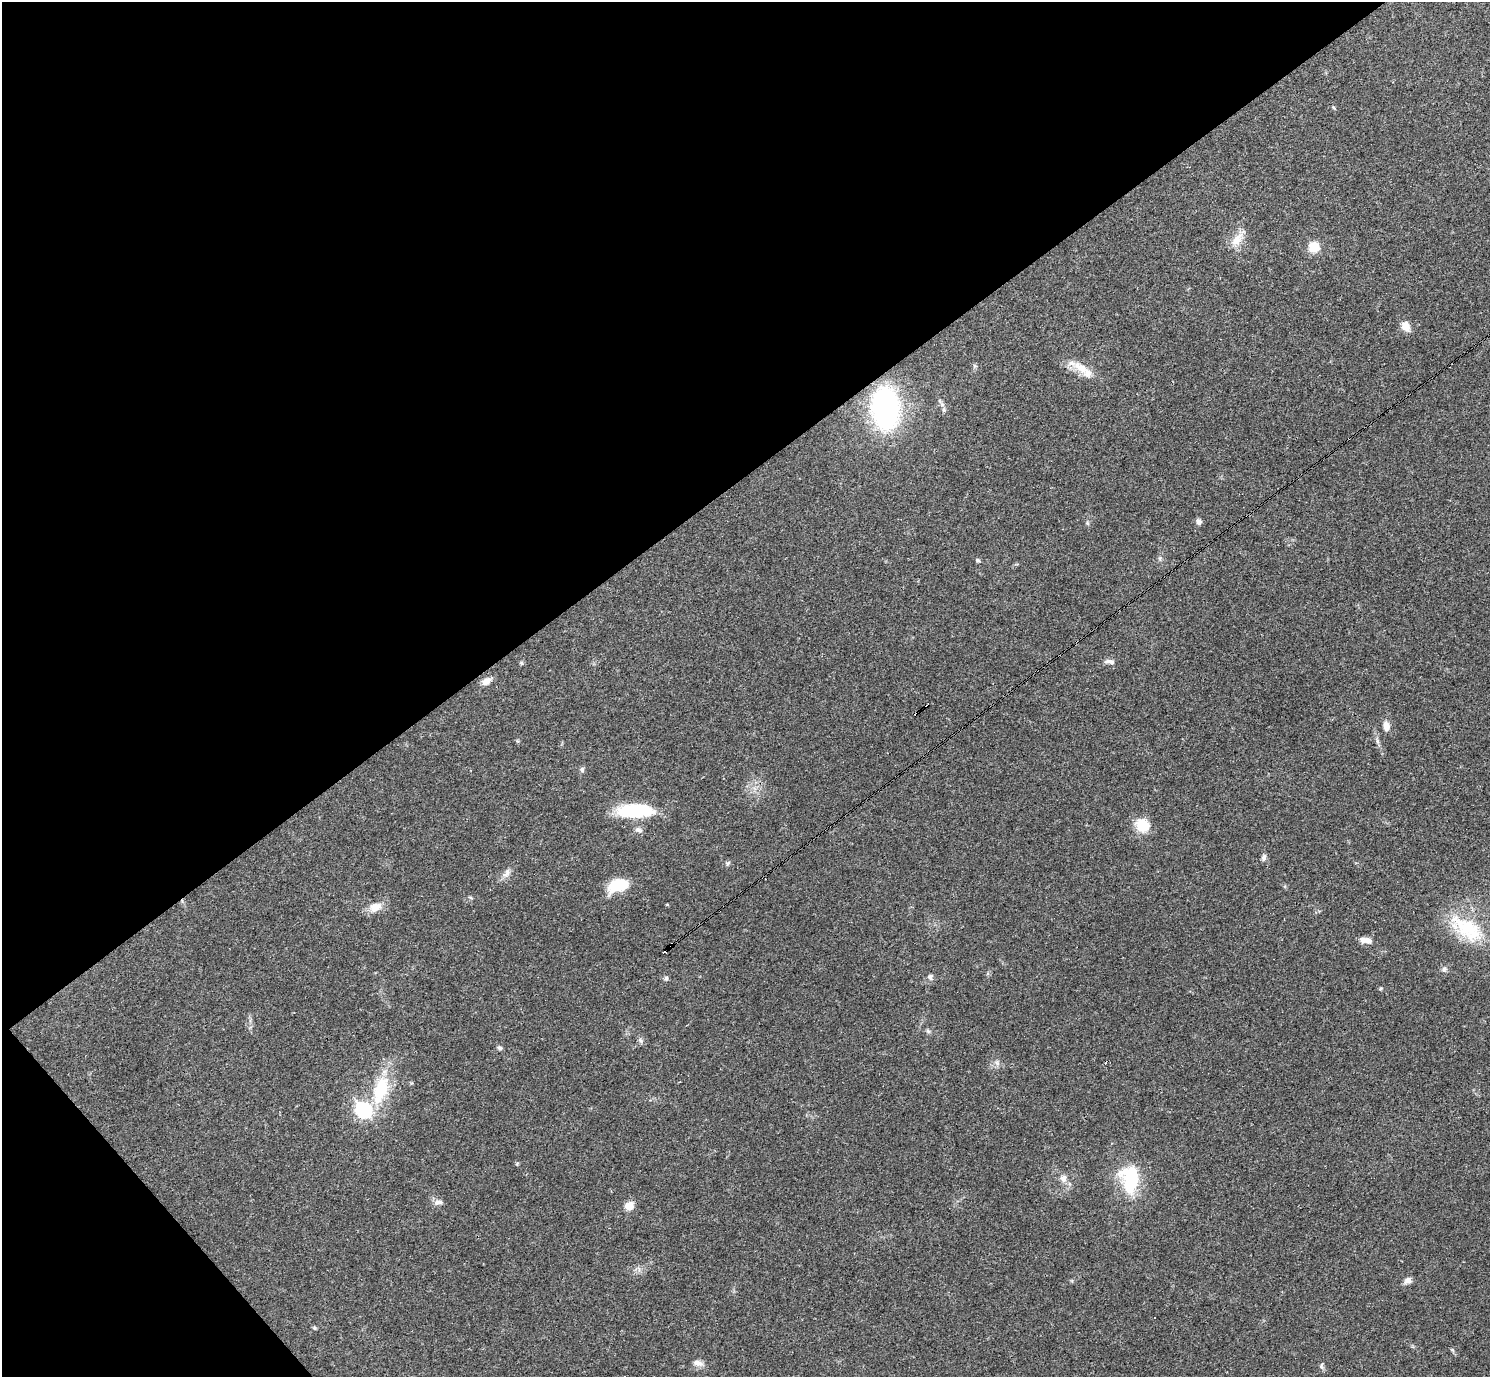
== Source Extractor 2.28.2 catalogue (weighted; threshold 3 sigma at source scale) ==
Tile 5 of 4 x 4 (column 1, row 2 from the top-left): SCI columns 1-1488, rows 2905-4279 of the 5953 x 5950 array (HDU 1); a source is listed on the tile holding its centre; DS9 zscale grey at full resolution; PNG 1492 x 1379 px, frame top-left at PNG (2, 2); no overlay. Shown black and unused: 38% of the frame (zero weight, under 3 of 4 exposures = <1% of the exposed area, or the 3 px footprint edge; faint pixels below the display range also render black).
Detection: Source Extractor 2.28.2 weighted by HDU 2 'WHT'; one run over the whole footprint, this tile lists its part. Background 0.0361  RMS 0.0026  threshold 0.0118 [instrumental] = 3 sigma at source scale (4.5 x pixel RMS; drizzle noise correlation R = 1.50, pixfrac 1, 0.05/0.05 arcsec/px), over >= 5 px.
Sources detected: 50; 3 cosmic-ray / hot-pixel residue — not listed; the other 47 listed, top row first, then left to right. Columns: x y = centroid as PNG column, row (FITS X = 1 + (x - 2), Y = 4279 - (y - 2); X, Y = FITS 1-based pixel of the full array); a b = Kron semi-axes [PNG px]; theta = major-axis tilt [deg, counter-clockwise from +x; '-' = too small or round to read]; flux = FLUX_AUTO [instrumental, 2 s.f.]
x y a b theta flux
1334 108 6 3 -58 0.28
1237 239 22 11 54 3.4
1314 247 11 11 - 4.2
1406 326 13 9 -61 2.5
975 366 6 5 - 0.44
1081 368 28 11 -38 4.7
885 408 32 20 -86 68
1198 522 8 7 - 0.83
1087 523 6 5 - 0.41
978 560 6 4 -22 0.4
1109 661 15 6 -5 1.1
521 663 6 4 -89 0.35
486 681 13 8 36 1.9
1386 726 12 8 -82 1.9
1377 741 7 4 -71 0.54
582 769 8 6 89 0.57
635 811 39 14 1 16
1142 825 17 15 -35 5.5
638 830 11 6 -20 0.89
1264 857 9 6 78 0.82
728 863 7 5 21 0.53
506 873 13 8 57 1.4
618 885 23 13 18 8.3
470 897 6 4 -20 0.32
375 907 17 11 23 3.2
1467 928 53 24 -33 16
1366 940 16 7 -11 1.9
670 946 6 3 38 2.3
1444 969 8 7 - 0.77
930 977 8 7 - 0.84
666 978 6 6 - 0.51
1380 988 5 4 - 0.32
928 1031 7 4 -45 0.47
641 1041 8 3 -71 0.53
500 1048 7 5 -30 0.56
997 1063 7 4 -72 0.57
381 1089 36 17 71 14
363 1110 9 7 -41 39
1063 1178 10 8 -82 1.5
1129 1179 39 25 -82 14
438 1202 11 7 13 1.3
629 1206 9 8 - 3
1408 1280 8 6 43 1.4
314 1328 6 5 - 0.36
1452 1350 5 5 - 0.36
698 1363 15 7 -17 1.4
1322 1365 10 4 85 0.55
Overlapping masked pixels (flux is a lower limit): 1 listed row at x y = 670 946